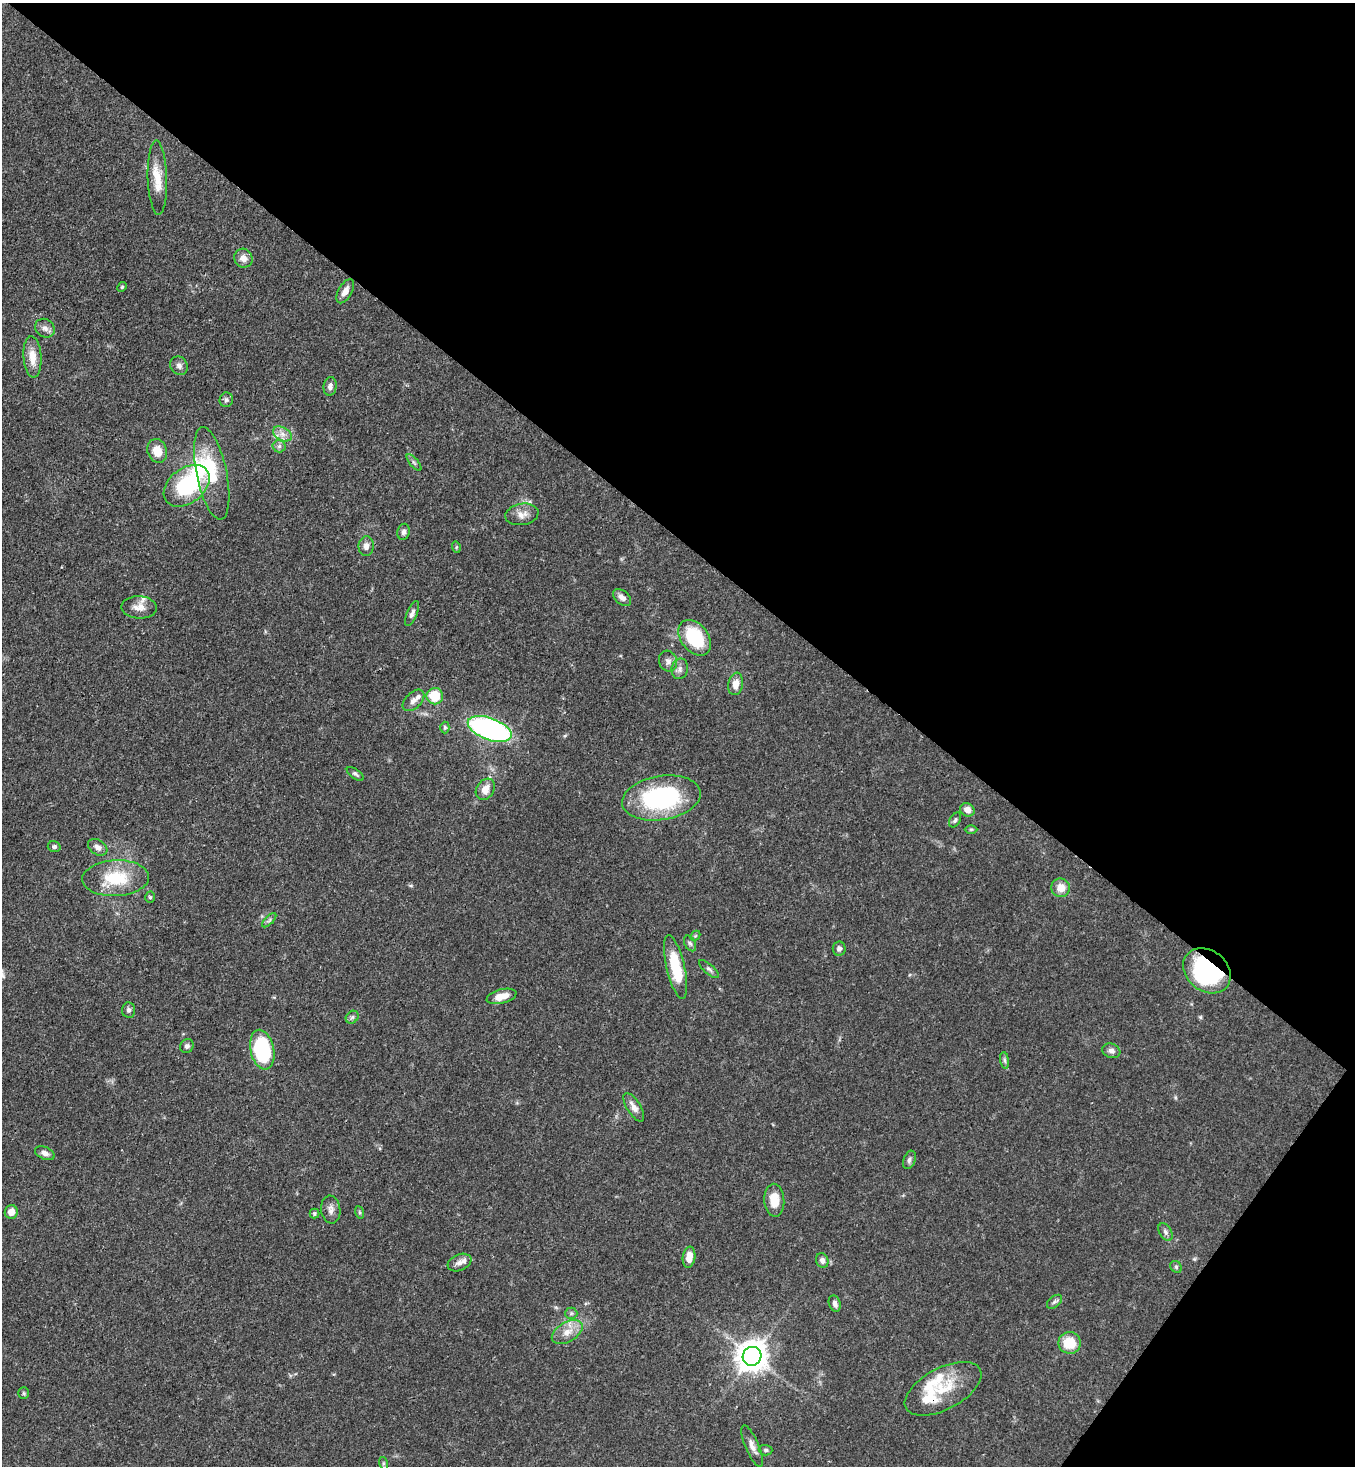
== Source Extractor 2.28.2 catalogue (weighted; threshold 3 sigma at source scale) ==
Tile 8 of 4 x 4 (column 4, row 2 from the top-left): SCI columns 4423-5775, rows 2991-4454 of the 5999 x 5977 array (HDU 1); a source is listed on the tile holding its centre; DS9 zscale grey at full resolution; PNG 1357 x 1468 px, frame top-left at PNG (2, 3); each listed source drawn as its Kron ellipse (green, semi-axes under 4 px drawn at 4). Shown black and unused: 40% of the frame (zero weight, under 3 of 4 exposures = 7% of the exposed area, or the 3 px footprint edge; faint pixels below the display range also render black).
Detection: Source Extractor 2.28.2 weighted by HDU 2 'WHT'; one run over the whole footprint, this tile lists its part. Background 0.071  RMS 0.0036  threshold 0.0162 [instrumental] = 3 sigma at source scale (4.5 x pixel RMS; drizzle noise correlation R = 1.50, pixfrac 1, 0.05/0.05 arcsec/px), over >= 5 px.
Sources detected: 86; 7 inside a brighter listed object's ellipse — not listed separately; the other 79 listed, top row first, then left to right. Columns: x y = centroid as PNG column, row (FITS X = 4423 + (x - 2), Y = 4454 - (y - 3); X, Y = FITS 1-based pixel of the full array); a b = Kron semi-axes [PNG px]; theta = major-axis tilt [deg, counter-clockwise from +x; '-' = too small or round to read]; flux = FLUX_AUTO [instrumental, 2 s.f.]
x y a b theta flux
157 178 37 9 -88 6.9
243 258 9 9 - 2.4
122 287 5 4 - 0.49
345 291 13 6 61 2.7
45 328 10 8 -39 1.8
32 357 21 9 -86 5.1
179 366 9 8 - 1.6
330 386 9 6 83 1.5
226 400 7 6 - 0.96
282 434 10 6 -27 2.2
279 446 6 6 - 1
157 451 12 9 -71 5
414 462 10 3 -50 0.68
212 473 47 15 -78 17
187 486 26 17 38 27
522 514 17 10 10 3.1
403 532 8 6 77 1.2
366 546 10 7 88 2.1
456 547 6 4 -73 0.45
622 598 10 6 -42 1.9
139 607 18 11 -2 3.5
412 614 13 5 67 1.6
695 638 20 13 -52 20
668 661 10 9 - 1.9
680 669 10 8 77 1.7
736 684 11 7 80 3.6
435 696 8 8 - 10
413 700 13 7 45 1.9
445 727 6 4 -88 0.52
490 729 23 11 -21 81
355 774 10 4 -34 0.83
485 789 11 8 57 3.4
661 798 40 22 9 46
967 810 7 6 - 2.5
955 820 8 5 59 0.78
971 829 6 4 0 0.58
54 847 6 5 - 0.93
98 847 10 7 -33 1.7
116 878 33 18 3 16
1061 888 9 9 - 4.2
150 897 5 5 - 0.59
269 920 9 3 45 0.66
695 936 6 4 44 0.49
690 943 8 5 -62 0.84
839 949 7 6 - 1.2
676 967 32 9 -77 16
709 969 12 5 -41 1.1
1207 971 26 20 -38 46
502 996 15 7 14 4.5
129 1010 7 6 - 1.2
352 1017 7 5 45 0.84
187 1046 7 6 - 0.99
262 1050 20 11 -78 29
1111 1051 9 7 -17 1.6
1005 1060 8 4 -81 0.83
634 1107 16 7 -58 2.7
45 1153 10 6 -22 1.6
909 1160 9 6 70 1.2
774 1200 16 10 -86 6.4
331 1209 14 9 -82 2.2
11 1212 7 6 - 3.1
359 1212 6 4 -71 0.54
314 1213 5 5 - 0.59
1165 1232 10 6 -61 1.2
689 1257 10 6 82 3.9
822 1260 7 6 - 1.5
460 1262 12 8 22 1.9
1176 1267 6 5 - 0.6
1055 1302 9 5 38 0.96
835 1303 8 5 -71 1.4
571 1313 6 6 - 0.79
567 1332 17 9 31 4.5
1070 1343 11 11 - 8.8
752 1356 9 9 - 550
943 1389 42 21 28 14
24 1393 6 5 - 0.57
752 1446 22 6 -67 2.7
766 1450 7 5 -2 0.71
383 1463 6 4 -73 0.6
Overlapping masked pixels (flux is a lower limit): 1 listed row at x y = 1207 971